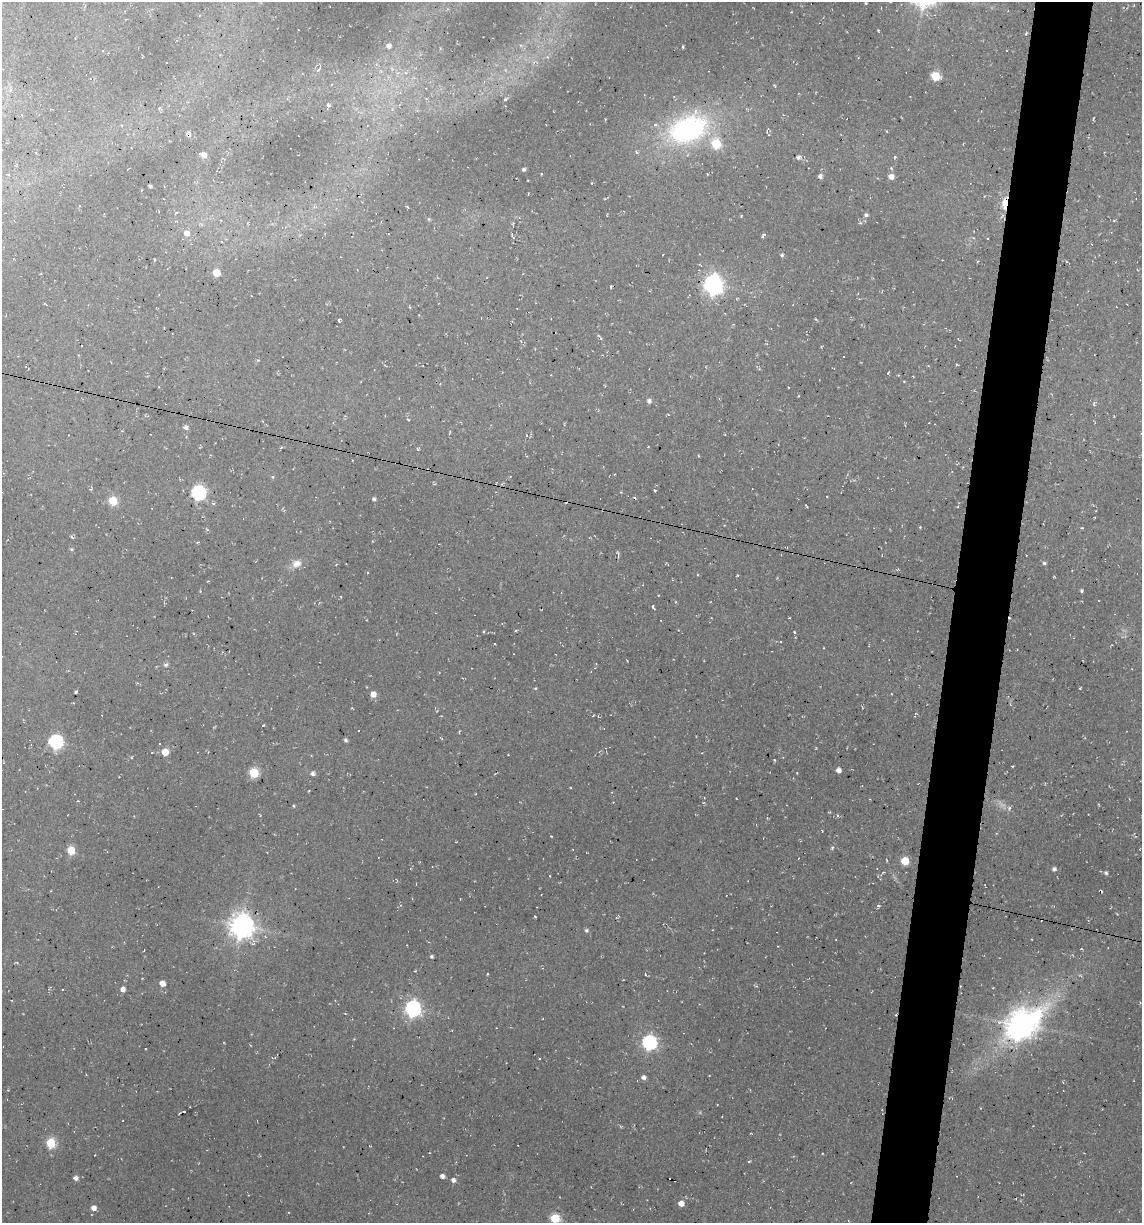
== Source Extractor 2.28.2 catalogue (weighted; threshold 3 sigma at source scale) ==
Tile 10 of 4 x 4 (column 2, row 3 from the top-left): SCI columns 1372-2511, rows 1222-2442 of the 4904 x 4884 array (HDU 1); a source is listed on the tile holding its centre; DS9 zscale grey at full resolution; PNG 1144 x 1225 px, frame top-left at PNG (2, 2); no overlay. Shown black and unused: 5% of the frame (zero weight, under 2 of 3 exposures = <1% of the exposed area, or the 3 px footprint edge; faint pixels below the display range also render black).
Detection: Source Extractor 2.28.2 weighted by HDU 2 'WHT'; one run over the whole footprint, this tile lists its part. Background 0.136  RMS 0.014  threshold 0.0627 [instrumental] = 3 sigma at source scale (4.5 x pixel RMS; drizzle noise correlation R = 1.50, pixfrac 1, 0.05/0.05 arcsec/px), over >= 5 px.
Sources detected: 176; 1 too faint to see at this stretch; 22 cosmic-ray / hot-pixel residue — not listed; the other 153 listed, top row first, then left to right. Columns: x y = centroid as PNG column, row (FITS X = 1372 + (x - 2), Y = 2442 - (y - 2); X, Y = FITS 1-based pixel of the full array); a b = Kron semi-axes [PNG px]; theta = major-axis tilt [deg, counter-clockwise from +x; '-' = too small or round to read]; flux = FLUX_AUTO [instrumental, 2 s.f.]
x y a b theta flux
866 3 3 2 - 1.4
878 30 4 3 - 1.1
1026 34 4 4 - 2
389 46 6 6 - 7
682 47 4 2 - 1.7
534 62 7 4 45 2.8
318 70 5 4 - 2.1
398 73 6 5 - 3.9
935 76 6 5 - 67
484 81 5 5 - 2
775 86 5 3 - 1.4
10 90 6 5 - 3.4
505 99 6 4 35 2.1
328 106 8 5 78 3.1
160 108 6 4 -24 2.2
1093 118 7 2 69 1.3
688 129 42 27 21 280
188 134 9 7 -67 5
716 143 6 6 - 71
636 152 6 3 -70 1.7
204 155 6 5 - 11
799 157 7 6 - 3.9
895 157 5 4 - 1.9
223 158 5 4 - 1.7
891 168 5 4 - 2.2
524 169 4 4 - 2.8
8 174 6 3 -9 1.4
541 174 4 2 - 0.96
820 176 5 5 - 4.4
891 177 6 6 - 9.3
592 183 4 2 - 0.9
150 186 4 3 - 2.5
528 194 3 2 - 0.91
1005 203 13 6 82 32
407 207 4 3 - 1.4
176 213 4 2 - 1.3
866 215 6 5 - 3.4
741 216 4 3 - 1.1
1114 221 5 3 - 1.3
187 233 9 8 - 7.9
512 235 10 4 -69 3.2
763 236 6 3 56 2.7
663 254 3 2 - 0.94
782 255 5 5 - 2.5
216 273 5 5 - 35
713 285 9 8 - 700
611 287 4 3 - 1.6
46 305 4 3 - 1.6
816 319 6 2 -45 1.3
339 320 4 3 - 2.4
599 336 6 3 -19 2.1
821 347 3 3 - 1.3
258 360 5 4 - 1.6
957 365 4 3 - 1.2
888 372 4 2 - 1.4
904 381 3 3 - 1.3
798 396 4 3 - 1
649 401 6 5 - 4.5
1094 403 7 4 89 2.1
668 414 4 3 - 1.1
408 420 4 3 - 1.5
262 421 3 2 - 1
186 427 6 5 - 5.5
648 447 4 2 - 0.86
210 455 4 3 - 1.1
527 456 3 3 - 0.97
615 474 2 2 - 1.2
273 477 5 4 - 1.8
434 484 6 3 -19 1.5
655 490 3 2 - 2.1
198 493 7 6 - 310
374 499 5 4 - 2.7
113 501 5 5 - 53
806 506 4 2 - 1.3
1094 517 3 2 - 0.88
920 527 3 3 - 1.2
1082 528 4 2 - 1.4
207 529 6 3 -21 1.7
197 542 4 3 - 1.7
71 549 5 4 - 1.8
618 554 10 4 -80 2.4
1044 563 5 4 - 2.4
296 564 13 10 23 14
1054 577 4 3 - 1.1
208 581 4 3 - 1.1
1082 591 4 3 - 2.3
676 602 4 3 - 1.3
653 607 6 3 -69 2.1
789 618 3 2 - 0.84
484 631 4 3 - 1.4
516 631 4 3 - 1.6
794 632 4 3 - 1.5
494 643 3 2 - 1.8
824 648 3 2 - 0.95
166 665 8 5 11 3.2
535 688 5 4 - 1.4
1080 688 3 2 - 1.1
76 692 4 2 - 1.6
373 694 6 5 - 13
892 694 3 2 - 0.78
263 725 3 3 - 1.3
358 731 3 2 - 1.6
459 731 5 3 - 1.4
346 740 4 3 - 2.9
56 742 7 7 - 250
160 743 3 3 - 4.2
165 752 5 5 - 24
131 757 4 3 - 1.2
774 760 4 3 - 1.3
1012 766 3 2 - 1.4
839 770 4 4 - 8.3
254 773 6 5 - 79
313 773 7 6 - 4.9
78 801 4 3 - 1.1
294 806 4 3 - 1.7
1009 808 7 6 - 3.5
830 812 5 3 - 1.2
837 816 5 4 - 2.3
551 836 3 3 - 1.3
832 847 6 4 69 2.4
71 850 5 5 - 43
905 861 5 5 - 46
1054 869 5 5 - 3.6
1106 873 5 5 - 2.9
550 876 3 2 - 1.2
416 884 2 2 - 1.1
878 906 4 4 - 2.6
535 917 3 2 - 1.5
242 926 9 8 - 1500
586 930 5 5 - 3
1032 939 2 2 - 1.1
144 950 3 2 - 0.84
432 957 4 4 - 2.2
487 974 4 2 - 1.1
645 974 4 2 - 1.2
1080 975 6 3 -20 1.9
162 983 6 5 - 12
123 989 5 5 - 8
62 990 2 2 - 1.3
413 1009 7 7 - 410
1020 1025 15 10 34 1800
452 1030 3 3 - 0.98
649 1043 7 7 - 310
643 1077 5 5 - 5.3
184 1112 3 2 - 1.6
51 1143 6 5 - 84
95 1155 2 2 - 0.76
442 1176 4 4 - 6.2
76 1178 6 5 - 5.2
453 1180 7 6 - 5.2
681 1203 5 5 - 12
94 1208 6 6 - 8
555 1218 6 5 - 76
Overlapping masked pixels (flux is a lower limit): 3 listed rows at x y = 188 134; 1005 203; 1020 1025
Isophote crosses this tile's border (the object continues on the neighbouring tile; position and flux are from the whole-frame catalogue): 1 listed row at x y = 555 1218
Unlisted compact peaks at least as high as the median listed source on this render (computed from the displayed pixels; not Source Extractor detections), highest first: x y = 749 1161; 72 537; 429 219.